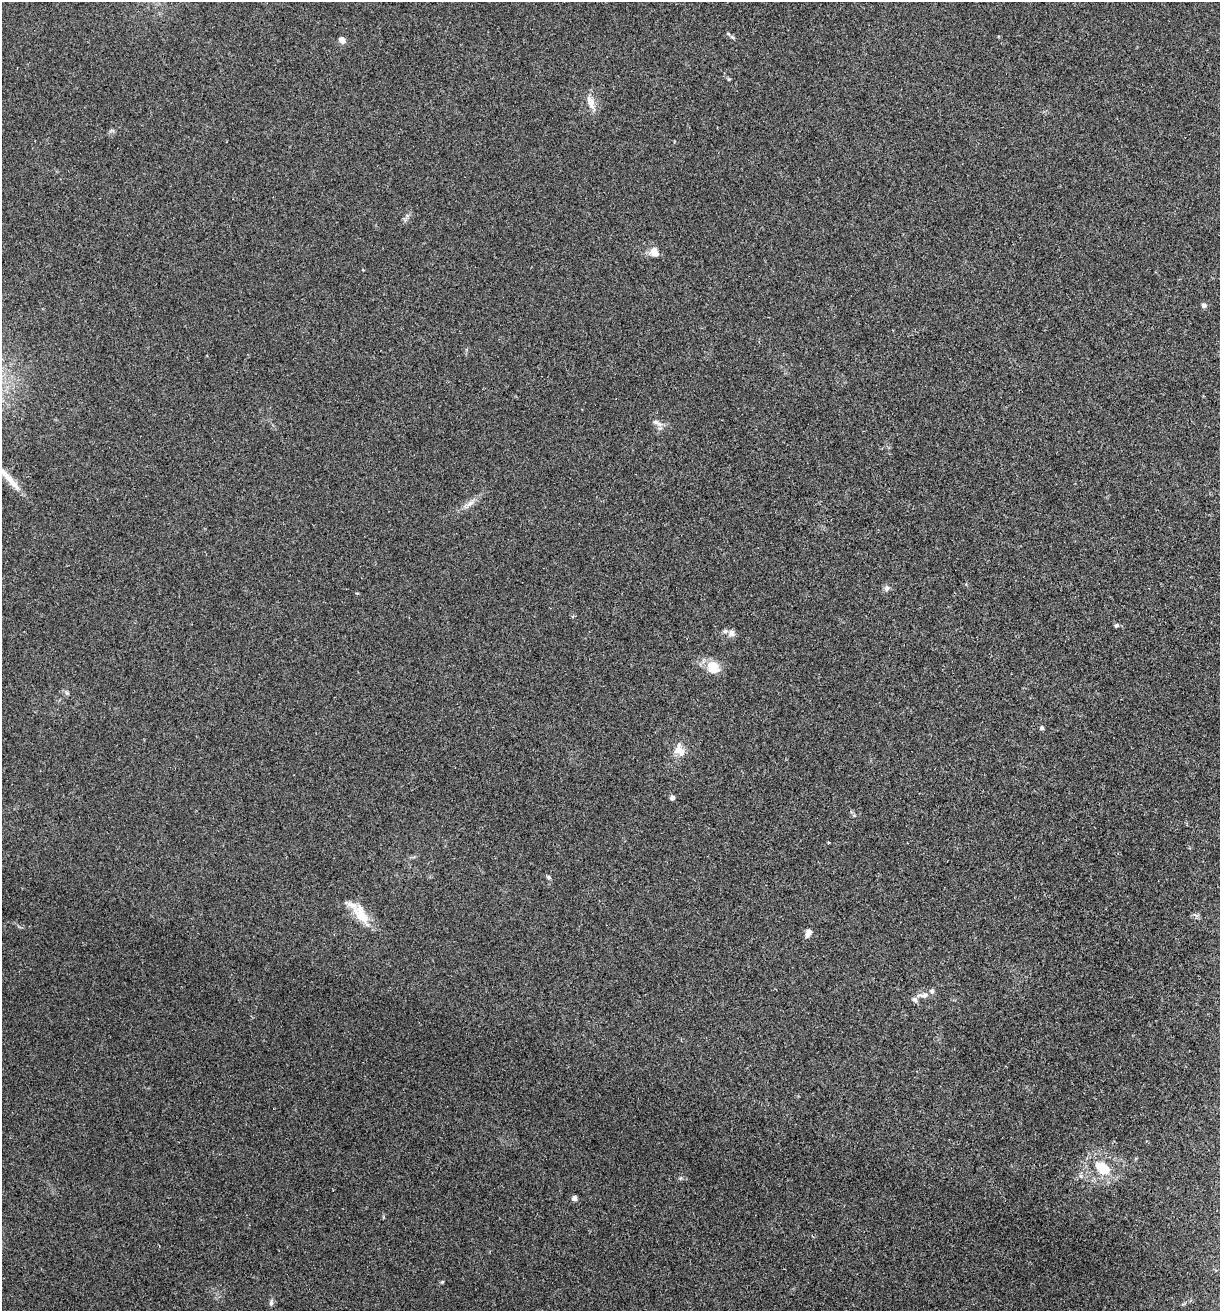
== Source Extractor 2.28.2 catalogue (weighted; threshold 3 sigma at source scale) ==
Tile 6 of 4 x 4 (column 2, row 2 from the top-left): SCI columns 1348-2565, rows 2622-3930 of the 5257 x 5239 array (HDU 1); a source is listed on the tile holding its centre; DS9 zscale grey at full resolution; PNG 1222 x 1313 px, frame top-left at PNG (2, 2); no overlay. Shown black and unused: <1% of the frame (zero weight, under 2 of 3 exposures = <1% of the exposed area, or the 3 px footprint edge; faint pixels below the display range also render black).
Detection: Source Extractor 2.28.2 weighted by HDU 2 'WHT'; one run over the whole footprint, this tile lists its part. Background 0.0851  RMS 0.0082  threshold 0.0369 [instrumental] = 3 sigma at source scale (4.5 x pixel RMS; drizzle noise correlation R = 1.50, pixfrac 1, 0.05/0.05 arcsec/px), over >= 5 px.
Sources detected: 25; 3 inside a brighter listed object's ellipse — not listed separately; the other 22 listed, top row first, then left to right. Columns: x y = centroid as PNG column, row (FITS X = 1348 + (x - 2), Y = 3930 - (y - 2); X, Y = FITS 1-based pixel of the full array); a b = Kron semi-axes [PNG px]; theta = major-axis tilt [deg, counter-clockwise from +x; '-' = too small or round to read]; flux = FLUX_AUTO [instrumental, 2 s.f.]
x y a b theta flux
732 37 9 4 -36 1.5
342 40 7 7 - 4
591 103 18 8 -83 7.3
654 252 13 9 -65 6.6
1204 305 5 5 - 2.6
656 422 10 5 -19 2.9
9 478 47 7 -48 14
470 503 12 6 34 4.4
887 588 7 6 - 2.5
1116 625 6 5 - 1.2
732 633 10 8 89 3.5
713 668 15 14 - 14
1042 728 5 4 - 1.8
678 749 17 12 73 8.9
672 798 4 4 - 3.2
549 877 6 5 - 1.3
361 914 29 14 -56 17
808 932 9 6 69 4.5
923 995 18 7 7 4.8
1102 1168 20 13 -36 20
574 1198 6 5 - 3.3
271 1303 7 6 - 1.8
Isophote crosses this tile's border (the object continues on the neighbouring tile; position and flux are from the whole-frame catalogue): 1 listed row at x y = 9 478
Unlisted compact peaks at least as high as the median listed source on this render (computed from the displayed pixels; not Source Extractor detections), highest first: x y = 442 1282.